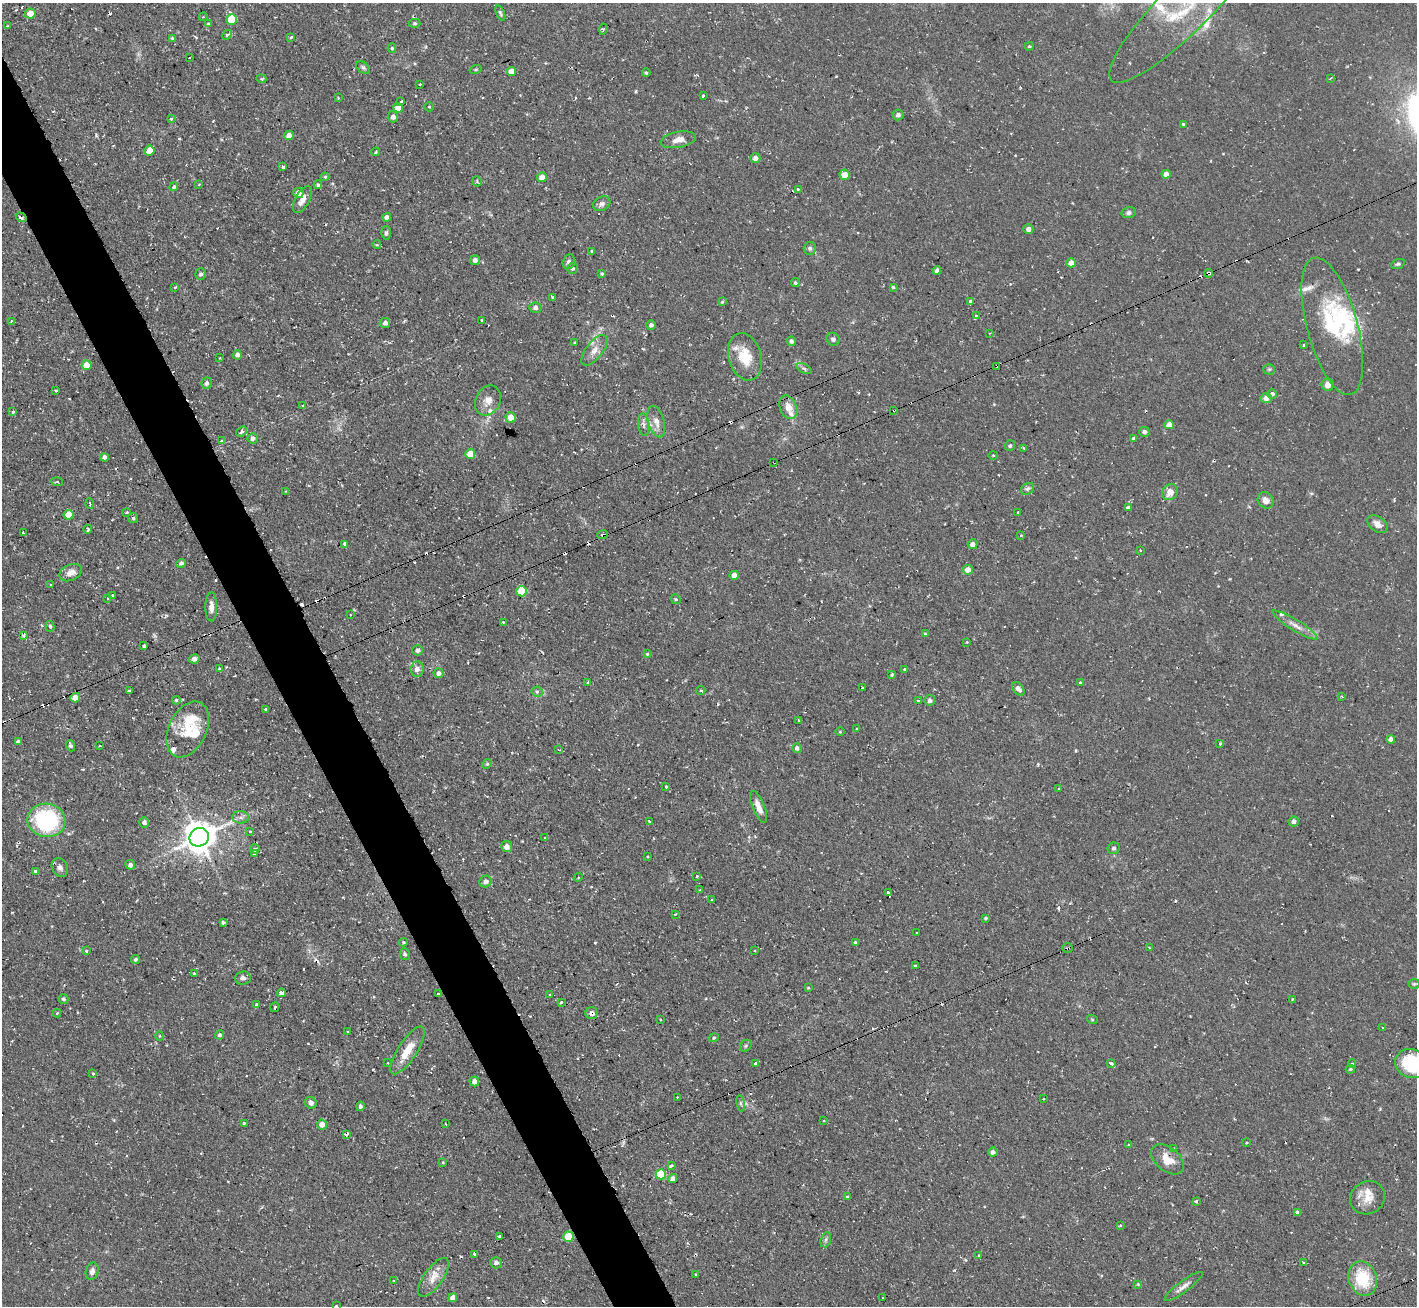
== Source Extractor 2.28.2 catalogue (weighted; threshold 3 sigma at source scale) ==
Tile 11 of 4 x 4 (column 3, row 3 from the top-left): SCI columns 2833-4247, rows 1590-2893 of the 5665 x 5649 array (HDU 1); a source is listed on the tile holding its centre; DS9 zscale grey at full resolution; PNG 1419 x 1308 px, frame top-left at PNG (2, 3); each listed source drawn as its Kron ellipse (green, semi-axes under 4 px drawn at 4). Shown black and unused: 4% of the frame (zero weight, under 2 of 3 exposures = <1% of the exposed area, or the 3 px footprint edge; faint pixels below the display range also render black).
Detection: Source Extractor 2.28.2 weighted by HDU 2 'WHT'; one run over the whole footprint, this tile lists its part. Background 0.085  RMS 0.0075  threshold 0.0336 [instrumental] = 3 sigma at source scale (4.5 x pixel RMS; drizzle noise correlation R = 1.50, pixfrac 1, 0.05/0.05 arcsec/px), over >= 5 px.
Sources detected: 350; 1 inside a brighter object's white glare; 40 cosmic-ray / hot-pixel residue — neither listed nor drawn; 12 inside a brighter listed object's ellipse — not listed separately; the other 297 listed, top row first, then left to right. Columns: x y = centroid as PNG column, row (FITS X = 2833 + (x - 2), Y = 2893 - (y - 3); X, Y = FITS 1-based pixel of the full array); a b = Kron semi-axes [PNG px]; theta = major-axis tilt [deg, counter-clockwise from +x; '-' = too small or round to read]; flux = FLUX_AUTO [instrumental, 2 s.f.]
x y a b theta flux
1185 7 104 25 45 83
30 13 5 5 - 10
500 13 8 4 -69 1.5
203 17 4 3 - 0.61
232 19 5 5 - 26
415 23 6 4 -2 1.1
208 24 3 3 - 0.69
7 26 3 2 - 0.7
603 29 5 4 - 0.93
227 35 5 3 - 2.3
291 37 3 3 - 1.8
172 38 4 3 - 1.1
1029 46 4 3 - 0.9
392 48 5 4 - 1.2
189 58 2 2 - 0.49
363 67 8 5 -37 1.6
476 70 6 3 19 0.84
512 71 4 4 - 7.1
646 73 4 3 - 0.99
1330 78 3 2 - 0.94
261 79 5 3 - 0.91
420 84 3 3 - 1.6
703 96 3 3 - 3.2
338 98 2 2 - 0.62
401 101 4 3 - 3.4
429 107 5 4 - 0.82
398 108 5 5 - 9.9
898 115 5 5 - 2.6
393 117 5 5 - 2.9
171 119 4 3 - 1.7
1184 125 3 3 - 3.6
289 135 5 4 - 4.7
678 140 18 8 11 6.8
150 151 5 5 - 11
376 152 4 3 - 1
755 158 5 5 - 4.5
283 167 4 3 - 2.6
1166 174 4 4 - 5.6
844 175 5 5 - 9.5
325 177 4 4 - 0.75
542 177 5 4 - 6.9
477 181 5 4 - 1.1
199 184 3 2 - 0.6
318 185 4 3 - 1.1
174 187 4 4 - 2
798 189 3 3 - 6.1
298 193 5 5 - 5.8
302 200 15 7 62 5.6
602 204 9 7 28 2.9
1129 213 7 5 13 2
21 217 5 4 - 3.4
387 217 4 4 - 3.1
1028 229 5 5 - 2.9
386 233 7 4 88 1.6
377 245 4 3 - 0.88
810 248 6 6 - 1.6
592 251 3 3 - 0.9
475 260 5 5 - 3.4
569 262 7 6 - 2.5
1071 263 4 4 - 7.4
1398 264 7 5 19 1.5
572 268 5 5 - 1.6
937 270 4 4 - 2.4
1209 273 4 3 - 4.9
201 274 5 5 - 1.6
602 274 4 3 - 1.3
795 283 4 4 - 1.3
175 287 3 3 - 0.82
893 287 3 3 - 0.94
552 297 3 3 - 2.2
970 301 3 3 - 2.1
722 302 4 3 - 0.86
535 308 6 5 - 2.4
976 315 4 3 - 1.1
481 320 3 3 - 2
12 321 3 3 - 1.2
385 323 5 5 - 2.2
651 325 5 4 - 2.3
1332 326 71 25 -75 55
990 333 3 2 - 0.6
833 339 7 6 - 1.8
791 341 4 4 - 2.3
575 343 3 3 - 1
1303 345 4 2 - 0.73
594 350 18 8 52 6.6
237 355 5 4 - 3.3
745 357 24 16 -74 19
220 358 3 2 - 0.64
87 365 5 5 - 12
996 366 3 2 - 0.76
804 369 8 4 -28 1.6
1269 369 6 5 - 1.2
207 383 6 5 - 2.5
1328 385 6 6 - 5.2
56 390 3 3 - 1.5
1272 394 5 4 - 2.3
1266 398 5 5 - 4.9
488 400 15 12 64 7
303 405 2 2 - 0.49
788 407 12 8 -67 8.2
894 410 3 2 - 1.2
13 412 3 3 - 3.4
511 417 5 5 - 8.2
656 422 16 8 -74 6
643 425 11 5 -83 2.9
1169 425 4 4 - 7.1
241 432 6 4 35 2.5
1144 432 5 5 - 2.5
253 438 5 5 - 2.8
1134 439 4 4 - 2.8
221 441 3 3 - 1.8
1010 446 5 5 - 1.5
1023 448 4 2 - 0.63
470 454 5 5 - 10
993 455 5 3 - 0.67
105 457 4 4 - 2.3
774 462 3 2 - 1.1
57 482 6 3 -7 1.1
1028 489 7 5 34 1.8
286 491 4 3 - 0.65
1170 492 8 7 - 6.9
1266 500 9 7 -47 5.1
90 504 5 3 - 3
1128 508 4 3 - 2
127 512 4 3 - 1.1
1017 512 3 3 - 1.8
69 515 5 5 - 11
133 518 5 5 - 1.2
1377 524 11 7 -37 5.4
88 529 4 3 - 2.7
23 533 4 3 - 2.1
603 535 5 4 - 1.6
1021 535 3 3 - 0.79
345 544 3 3 - 11
973 544 5 4 - 4.1
1140 550 3 2 - 0.6
181 563 4 4 - 1.9
968 570 5 5 - 7.1
71 573 12 8 24 5.7
734 575 4 4 - 5.9
51 585 3 2 - 0.79
522 591 5 5 - 23
113 596 3 3 - 2.1
108 598 3 3 - 1.3
676 599 5 4 - 1
211 607 14 6 -90 4.8
350 615 3 2 - 0.91
503 622 3 3 - 0.72
1295 625 26 5 -31 6.1
50 626 5 4 - 1.3
925 634 3 3 - 0.69
23 635 3 3 - 1.5
967 642 3 2 - 0.82
144 646 3 3 - 2.5
418 650 5 5 - 2.8
647 654 4 4 - 0.91
194 659 5 4 - 3.9
219 668 3 3 - 1.9
417 669 7 6 - 4.4
905 669 3 3 - 1.9
439 673 5 5 - 3.2
892 674 3 3 - 1.6
588 682 3 3 - 2.3
1080 683 4 3 - 7
862 687 3 3 - 1.6
1018 689 8 5 -51 3.4
701 690 4 3 - 1.1
129 691 3 3 - 1.2
537 692 5 5 - 1.1
1342 697 3 2 - 0.74
75 698 5 4 - 7
176 700 4 4 - 1
918 700 3 3 - 1.6
930 700 5 5 - 2.4
265 709 3 2 - 0.89
799 721 3 3 - 1.7
857 728 3 2 - 1.4
188 729 29 19 64 22
840 732 5 3 - 0.64
1391 739 4 4 - 3.1
18 742 4 4 - 2.1
1220 743 3 3 - 2.4
70 746 5 4 - 2
99 746 3 2 - 0.91
797 748 5 4 - 1.9
558 750 3 3 - 1.2
487 764 5 4 - 1
666 786 3 3 - 1.5
1059 789 3 3 - 0.78
759 807 17 6 -68 6.5
241 817 8 6 -2 2.7
46 820 19 16 -9 75
649 821 3 2 - 1.3
1294 821 5 5 - 2.6
144 822 5 4 - 2.2
250 831 4 2 - 0.6
199 837 10 9 - 1400
545 838 3 2 - 1.4
507 847 5 5 - 4.4
1114 848 6 6 - 1.6
255 849 5 4 - 1.6
255 854 3 3 - 4.9
647 857 3 2 - 0.89
130 865 5 5 - 2.8
60 868 10 8 -62 3.3
35 872 3 3 - 2.8
697 876 3 3 - 1.6
578 877 4 4 - 1
485 882 6 5 - 3.3
700 890 3 2 - 0.67
888 893 4 3 - 3.7
712 899 3 3 - 5.2
675 914 3 3 - 1.6
986 918 4 3 - 1.1
223 922 4 3 - 1.2
917 932 3 2 - 0.83
404 942 5 4 - 0.93
855 942 3 3 - 1.7
1149 947 3 2 - 0.73
1068 948 5 4 - 1.2
87 950 4 4 - 1.2
755 951 3 2 - 0.74
405 954 6 5 - 1.7
135 959 4 4 - 1.5
915 965 3 3 - 3.1
194 974 4 3 - 0.93
243 978 8 7 - 2.6
1414 984 5 5 - 1
808 988 4 4 - 0.67
281 993 4 3 - 12
438 994 3 2 - 0.99
550 994 2 2 - 0.75
63 999 5 5 - 1.5
1292 999 3 2 - 1.5
561 1002 3 3 - 1.9
257 1004 3 3 - 2.5
275 1007 5 3 - 1.1
57 1013 4 4 - 0.79
592 1013 6 6 - 3.2
1092 1019 5 3 - 0.73
661 1020 2 2 - 0.68
1383 1027 3 2 - 0.95
348 1032 3 2 - 0.6
220 1035 4 4 - 1.8
160 1036 5 3 - 0.63
714 1038 5 4 - 0.95
746 1046 6 5 - 1.3
407 1050 28 9 57 15
387 1063 2 2 - 0.64
755 1063 3 3 - 2.7
1111 1063 4 3 - 5.7
1411 1063 16 14 -25 40
1352 1064 4 4 - 1.2
1350 1069 5 4 - 0.96
93 1074 3 3 - 1.1
474 1081 5 5 - 4.4
677 1097 2 2 - 0.51
1043 1099 3 2 - 0.74
311 1103 6 5 - 3.6
741 1103 8 4 -82 1.5
360 1106 5 4 - 2.1
824 1121 2 2 - 0.55
244 1123 4 4 - 1.3
445 1124 4 2 - 0.73
322 1125 5 5 - 6.3
346 1134 3 3 - 7.3
1246 1143 3 2 - 0.69
1129 1145 3 3 - 1.3
1173 1149 4 4 - 2.1
993 1152 5 4 - 2.9
1168 1159 19 11 -40 11
443 1162 4 3 - 0.67
671 1166 3 3 - 3.6
661 1174 5 5 - 34
673 1178 4 4 - 3.3
847 1196 4 3 - 1.4
1367 1198 18 16 31 11
1196 1201 4 3 - 2.1
1297 1212 3 3 - 6.1
1121 1225 4 3 - 0.85
500 1236 3 3 - 2
568 1237 5 5 - 22
826 1240 8 5 72 1.8
474 1254 4 3 - 3.2
979 1256 3 3 - 1
1304 1262 4 3 - 0.77
496 1263 5 5 - 2.9
92 1271 9 6 76 3.3
696 1274 3 2 - 0.73
434 1277 23 9 55 9.3
1363 1278 17 14 -70 31
394 1281 2 2 - 0.81
1138 1284 3 3 - 0.64
1183 1286 23 5 36 4.5
453 1298 4 4 - 5.4
883 1298 3 2 - 0.99
336 1306 3 3 - 2.2
Overlapping masked pixels (flux is a lower limit): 12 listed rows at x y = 844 175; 21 217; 1209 273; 996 366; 894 410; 774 462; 603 535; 888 893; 1068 948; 438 994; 592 1013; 568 1237
Isophote crosses this tile's border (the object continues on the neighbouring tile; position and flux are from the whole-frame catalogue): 3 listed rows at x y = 1185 7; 1411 1063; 336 1306